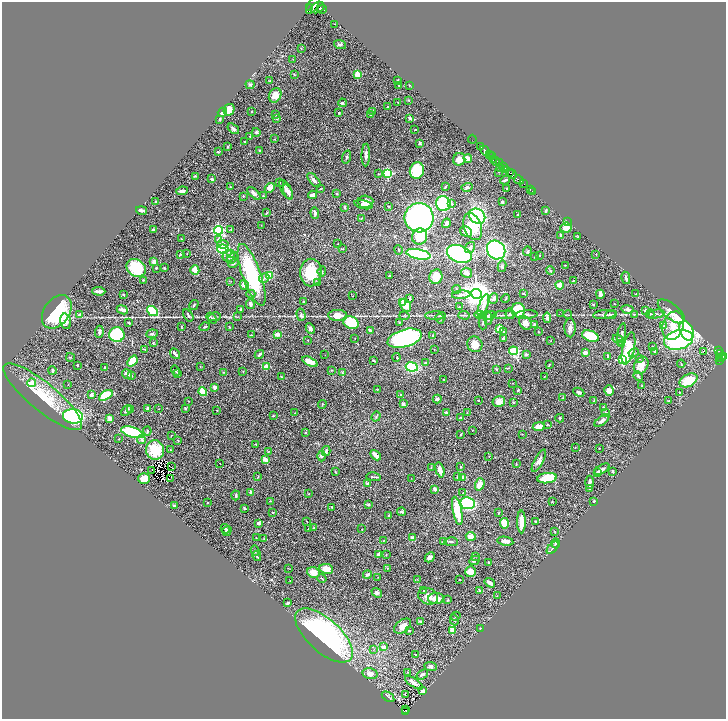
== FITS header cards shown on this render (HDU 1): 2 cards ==
NAXIS1  =                 1448
NAXIS2  =                 1434

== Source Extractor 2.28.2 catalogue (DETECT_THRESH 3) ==
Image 1448 x 1434 px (HDU 1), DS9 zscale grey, zoomed out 1/2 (1 PNG px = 2 x 2 image px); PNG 728 x 721 px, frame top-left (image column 1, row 1434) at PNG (2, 2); each listed source drawn as its Kron ellipse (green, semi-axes under 4 px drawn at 4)
Background 0.469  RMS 0.025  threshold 0.0746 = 3 sigma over >= 5 px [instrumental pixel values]
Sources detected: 522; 43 cannot appear on this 1/2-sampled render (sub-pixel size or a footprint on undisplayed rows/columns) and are neither listed nor drawn; the other 479 listed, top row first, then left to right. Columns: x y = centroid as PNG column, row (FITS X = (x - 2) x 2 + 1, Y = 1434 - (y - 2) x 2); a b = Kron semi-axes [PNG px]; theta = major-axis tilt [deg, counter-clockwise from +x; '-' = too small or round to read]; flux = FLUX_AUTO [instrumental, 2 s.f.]
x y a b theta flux
313 5 9 4 55 3600
309 8 2 2 - 270
317 8 7 5 27 2900
322 9 4 2 - 1300
335 24 2 1 - 2
340 44 6 3 -19 7.1
301 48 2 1 - 1.7
293 59 3 2 - 1.9
357 74 3 2 - 120
294 75 3 2 - 2.6
270 81 3 3 - 2
397 81 3 1 - 3.4
250 85 4 3 - 6.9
399 85 3 2 - 2.4
410 85 3 2 - 2
275 95 7 6 - 66
408 100 4 2 - 2.1
398 102 2 2 - 2.7
342 103 4 3 - 6.1
387 107 3 2 - 2.4
229 110 6 5 - 51
252 111 2 2 - 2.8
372 111 4 2 - 3
222 112 5 4 - 32
339 113 3 2 - 6
275 115 2 2 - 5.4
371 115 3 3 - 8.5
410 118 2 2 - 27
220 119 4 2 - 8
277 119 3 3 - 3.9
233 129 6 4 -37 12
415 130 3 2 - 3.6
256 132 4 3 - 9
250 136 3 2 - 2.4
274 139 3 2 - 2.3
472 139 4 1 - 23
245 141 2 2 - 2.4
420 143 4 3 - 6.7
480 146 3 1 - 38
228 147 3 3 - 5.7
259 150 4 3 - 4.5
485 151 6 2 -43 1200
218 152 3 2 - 4.7
490 154 3 2 - 470
366 155 11 4 88 18
491 156 2 2 - 260
347 157 6 3 72 7
468 158 4 3 - 40
459 159 6 6 - 49
493 159 3 2 - 140
496 161 4 3 - 410
499 163 2 2 - 200
503 166 3 2 - 360
500 167 2 1 - 54
506 169 4 3 - 890
417 170 8 7 - 210
498 172 2 1 - 1.4
510 172 4 2 - 540
388 173 3 3 - 480
378 174 3 2 - 3.8
512 174 5 2 - 1100
195 176 4 2 - 3.3
212 179 4 2 - 8
314 180 8 3 -48 22
505 180 5 2 - 7.1
519 180 5 2 - 930
280 182 2 2 - 2.2
524 184 2 2 - 210
230 187 2 2 - 6.3
446 187 3 2 - 5.5
467 187 5 4 - 11
270 188 5 4 - 30
286 189 10 5 -61 24
321 189 3 2 - 2.7
507 189 2 2 - 5.7
530 190 2 2 - 36
182 191 6 3 8 20
532 191 2 1 - 11
288 192 8 4 -69 27
254 193 8 4 -44 16
337 194 2 2 - 8.2
313 195 4 3 - 23
243 196 2 2 - 6.2
263 196 3 2 - 3.4
156 202 2 2 - 29
365 202 8 6 -1 30
502 202 3 3 - 9.7
443 204 7 7 - 330
452 204 3 2 - 14
364 205 9 3 -13 15
389 206 3 2 - 3.6
345 207 3 2 - 6.5
141 210 5 2 - 21
545 211 3 2 - 11
267 213 3 2 - 2.8
315 213 6 3 -86 12
517 214 2 1 - 1.8
477 216 8 7 - 490
419 218 14 14 - 1400
361 219 3 2 - 2.3
567 222 2 2 - 75
446 223 5 3 - 22
261 225 2 1 - 1.3
473 227 14 8 -70 120
566 228 6 5 - 61
231 229 4 2 - 2.6
153 230 4 3 - 5.5
218 230 4 4 - 970
466 232 6 5 - 31
561 235 3 3 - 9.4
420 236 8 7 - 110
577 237 3 2 - 5.6
181 239 2 2 - 4.5
218 240 4 3 - 6.4
223 244 6 3 -5 22
338 244 2 1 - 2.5
470 247 6 4 54 14
223 249 6 4 -11 200
343 249 3 3 - 3.3
398 250 5 2 - 3.7
496 250 10 8 -49 1000
527 251 5 3 - 6.6
180 254 4 2 - 4.2
187 254 2 1 - 2.1
230 254 3 3 - 7.9
418 254 12 5 -11 600
459 254 13 8 -21 1300
596 254 2 2 - 1.7
540 255 2 2 - 3.2
229 256 6 5 - 32
535 257 3 2 - 2.6
232 258 7 3 52 8.9
154 262 4 4 - 26
233 263 5 2 - 4.7
565 265 2 1 - 2.1
502 266 6 4 79 8
136 268 10 8 -33 200
156 268 3 3 - 4.5
164 268 2 2 - 4.7
195 270 5 3 - 69
322 271 5 3 - 5.9
550 271 4 3 - 4.4
311 272 14 10 89 160
467 273 5 5 - 25
252 275 32 9 -71 470
269 275 3 3 - 84
389 275 3 2 - 3.2
436 277 7 6 - 62
264 278 5 4 - 11
626 278 6 2 -78 12
143 280 3 3 - 3.8
231 281 2 2 - 2.5
573 281 3 2 - 3.7
318 282 3 3 - 6.5
244 285 5 3 - 35
560 285 4 4 - 34
457 289 4 2 - 3.8
99 291 6 2 -3 13
524 293 3 2 - 2.9
124 294 2 2 - 5
251 294 4 4 - 8.4
477 294 5 5 - 8800
600 294 4 3 - 26
636 294 4 3 - 3.8
461 295 9 3 7 11
353 296 2 2 - 1.6
494 298 5 4 - 20
409 299 3 3 - 4.9
505 299 4 2 - 3.6
303 301 3 2 - 4
403 302 4 3 - 13
250 304 5 2 - 16
593 304 2 2 - 4.1
615 304 2 1 - 2
194 305 5 3 - 5.9
405 305 7 5 -61 76
483 306 12 4 71 33
459 307 3 3 - 3.8
241 309 4 2 - 7.8
627 309 6 3 -10 14
122 310 6 3 -24 26
518 310 7 6 - 200
645 310 3 2 - 6
152 311 6 3 -40 200
671 311 16 7 -40 94
57 312 18 12 53 410
510 314 5 3 - 6.2
561 314 3 2 - 3.5
605 314 12 3 6 15
634 314 3 2 - 2.2
650 314 4 4 - 4.7
656 314 8 2 11 6
79 315 4 3 - 9
188 315 7 3 -58 8
301 315 6 4 -74 9.7
435 315 10 2 2 8.6
464 315 5 2 - 5
481 315 6 3 -5 7.4
488 315 8 4 7 13
504 315 11 1 2 10
526 315 11 3 4 15
568 315 4 1 - 2.3
611 315 5 3 - 11
338 316 9 5 -2 46
404 316 5 3 - 3.8
214 317 6 3 11 7.5
237 317 3 2 - 2.3
212 318 6 3 -52 8
547 318 5 4 - 14
440 319 5 3 - 5.4
488 319 6 3 -87 8.9
66 321 8 5 -77 26
399 322 3 2 - 2.2
483 322 7 2 89 5.2
129 323 2 2 - 5.3
351 323 8 6 -24 190
525 323 7 5 -48 30
534 324 3 2 - 5.3
181 326 2 2 - 2.4
664 326 4 3 - 5.7
673 326 14 10 72 95
205 327 5 3 - 7.3
229 327 3 2 - 2.3
570 328 9 5 -89 21
310 329 5 4 - 13
500 329 4 4 - 60
371 330 4 2 - 7.7
504 331 3 2 - 7.1
687 331 10 6 -66 280
99 332 6 3 85 9.5
539 332 2 2 - 2.6
152 334 6 4 6 9.1
277 334 4 3 - 23
117 335 8 7 - 410
252 335 2 2 - 1.8
432 335 4 2 - 3.6
621 335 11 3 79 14
590 336 9 5 -20 220
355 338 2 2 - 2.3
405 338 17 8 16 1000
503 338 3 2 - 8.3
618 339 5 4 - 12
308 340 2 1 - 1.9
551 340 2 2 - 2
678 340 15 9 14 620
153 343 3 2 - 4.3
621 343 3 3 - 5.7
475 344 8 7 - 39
652 346 2 2 - 3.8
628 348 16 6 77 180
145 349 4 2 - 3
434 350 2 2 - 1.6
514 351 4 3 - 400
655 351 4 3 - 5.8
703 351 2 2 - 14
718 351 3 2 - 170
585 353 4 4 - 25
634 353 5 3 - 6.4
720 353 4 2 - 190
175 354 6 2 -51 15
526 354 3 2 - 13
259 355 5 2 - 9.7
325 355 2 1 - 4
608 356 4 3 - 6.3
724 356 3 2 - 330
70 357 4 2 - 2.8
397 357 4 2 - 3.6
721 357 2 2 - 100
720 358 4 2 - 180
639 359 3 2 - 3.5
623 360 4 3 - 580
132 361 6 4 51 98
374 361 3 2 - 4.7
719 361 4 2 - 41
310 362 8 4 -26 57
426 363 3 3 - 8.7
681 364 4 2 - 3.7
77 365 2 2 - 4.8
549 365 3 1 - 3.5
641 365 9 6 61 59
200 366 2 2 - 2
266 367 2 2 - 120
412 367 6 4 -8 260
105 368 3 2 - 11
508 368 3 2 - 1.8
496 369 2 2 - 8.7
52 370 4 2 - 6.8
331 370 3 2 - 2.5
175 371 5 2 - 4.9
243 371 2 2 - 3.8
223 372 3 2 - 2.1
342 373 4 3 - 4.6
127 374 5 3 - 21
178 374 3 3 - 6.1
131 375 3 2 - 8.8
638 376 5 3 - 5.5
281 377 3 3 - 2.9
545 377 2 2 - 1.8
444 379 2 1 - 1.7
689 380 9 6 28 130
32 383 4 3 - 61
513 383 2 1 - 1.1
68 385 2 1 - 1.5
641 386 2 2 - 2
215 387 3 3 - 18
377 390 4 3 - 3.6
518 390 2 2 - 5.7
609 391 5 5 - 41
203 392 4 4 - 120
579 392 6 4 -25 13
679 392 2 2 - 3.6
401 394 2 2 - 2
91 395 3 3 - 17
106 395 7 3 31 210
43 397 49 14 -39 190
563 398 3 2 - 2.2
437 399 4 4 - 14
594 400 3 2 - 3.4
188 401 2 2 - 1.5
478 401 2 2 - 2.2
669 401 2 2 - 2.5
499 402 6 5 - 37
513 402 3 2 - 7.5
322 404 4 2 - 4.4
403 404 2 2 - 26
603 407 3 2 - 4.1
147 408 2 2 - 30
185 408 2 2 - 5.7
158 409 2 2 - 1.8
126 410 6 3 47 13
130 410 4 3 - 8.1
217 410 2 2 - 1.6
295 413 3 3 - 4.6
446 413 4 3 - 5
467 413 3 2 - 2.1
605 413 2 2 - 24
73 416 10 7 -8 810
273 416 3 3 - 4
376 416 5 3 - 4.4
110 418 4 3 - 27
461 418 3 2 - 4.8
560 418 4 3 - 6.1
602 420 8 4 37 19
547 425 4 3 - 4.5
538 427 6 4 8 51
472 430 2 1 - 2.6
147 431 4 3 - 6.9
132 432 11 5 -17 440
305 432 2 2 - 4.6
522 434 2 2 - 1.9
461 435 3 2 - 3.7
171 436 2 1 - 2.3
119 439 2 2 - 2.2
141 440 4 4 - 8.1
178 440 3 2 - 4.1
256 444 2 2 - 4
575 447 3 2 - 1.8
599 448 2 2 - 1.9
155 450 9 9 - 100
170 450 2 2 - 1.8
326 451 5 2 - 6.8
268 452 4 2 - 3.1
376 455 6 3 -46 43
321 456 5 4 - 7.9
489 457 2 2 - 3.2
266 460 4 3 - 41
539 461 12 4 62 26
220 463 2 1 - 1.5
516 464 3 2 - 3.1
172 467 3 1 - 3
431 467 3 2 - 2.3
461 467 3 2 - 3.6
602 469 8 2 29 15
152 470 2 1 - 3.6
440 470 8 4 -74 28
613 471 4 2 - 5.3
335 472 4 2 - 2.4
598 473 3 3 - 4.3
457 476 3 2 - 4.7
258 477 4 2 - 3.5
374 477 7 2 -7 7
462 477 3 3 - 18
411 478 2 1 - 1.5
547 478 10 5 8 120
144 479 6 5 - 62
170 479 2 1 - 9.3
589 482 7 3 87 21
368 484 3 3 - 15
480 484 6 4 71 39
435 489 2 2 - 48
589 489 4 2 - 4.6
251 492 3 3 - 11
463 493 3 2 - 3.3
309 494 3 2 - 2.6
236 495 5 3 - 6.6
271 501 2 2 - 1.9
552 501 2 2 - 3.5
594 501 3 2 - 3.2
208 503 2 2 - 3.2
468 503 7 6 - 450
368 504 4 3 - 6
175 506 3 2 - 9.7
332 507 2 2 - 2.1
244 508 3 2 - 4.3
457 511 14 4 -79 130
272 512 2 2 - 3.6
402 512 4 3 - 7.5
499 513 3 2 - 1.9
389 516 3 2 - 6.2
307 521 2 1 - 1.9
521 522 11 3 -90 75
535 522 2 2 - 4.9
259 523 3 3 - 17
504 523 5 4 - 100
308 528 2 2 - 1.6
313 528 3 2 - 3
225 529 5 3 - 6
362 529 2 2 - 1.8
227 531 5 4 - 6.6
555 532 2 2 - 2.4
471 536 5 3 - 41
256 538 3 2 - 2.3
412 538 2 2 - 69
264 539 3 2 - 2.5
384 540 2 1 - 1.3
505 541 8 4 -10 26
444 542 4 3 - 11
451 542 7 3 -2 8
556 543 5 3 - 7.7
553 548 7 2 47 8.1
255 551 5 2 - 3.5
378 554 2 2 - 49
386 554 3 2 - 1.6
257 556 5 2 - 6.8
476 556 2 2 - 1.8
430 557 5 4 - 15
475 560 6 3 27 9.4
488 562 2 2 - 12
288 568 2 1 - 1.4
387 568 3 3 - 3.3
326 569 7 5 -11 48
470 572 5 5 - 66
313 573 6 5 - 52
367 574 4 3 - 13
378 577 2 2 - 1.8
322 578 5 2 - 3.3
417 579 2 1 - 1
290 580 2 1 - 1.3
460 580 2 2 - 3.2
490 583 6 3 -35 18
480 590 4 2 - 6.2
424 591 3 2 - 2.9
377 593 6 4 -37 9.7
428 596 10 8 -21 34
497 596 2 1 - 1.2
436 599 8 5 1 50
448 600 3 2 - 4.1
288 603 2 2 - 9.5
456 616 5 2 - 3.5
454 620 5 3 - 5.9
420 621 4 3 - 7.8
403 626 9 6 37 29
480 628 3 3 - 3.3
409 630 2 2 - 8.2
452 631 4 2 - 84
324 635 36 16 -42 1400
383 647 4 3 - 22
374 649 3 2 - 2
416 654 4 3 - 5.4
430 666 6 4 -8 12
408 672 3 2 - 2.2
370 674 8 5 -12 27
422 674 6 3 36 15
414 683 10 3 -34 39
423 691 4 4 - 20
405 695 2 2 - 19
388 697 7 3 -35 8.4
405 710 2 1 - 11
406 712 3 2 - 64
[43 sub-pixel or undisplayed-footprint detections neither listed nor drawn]